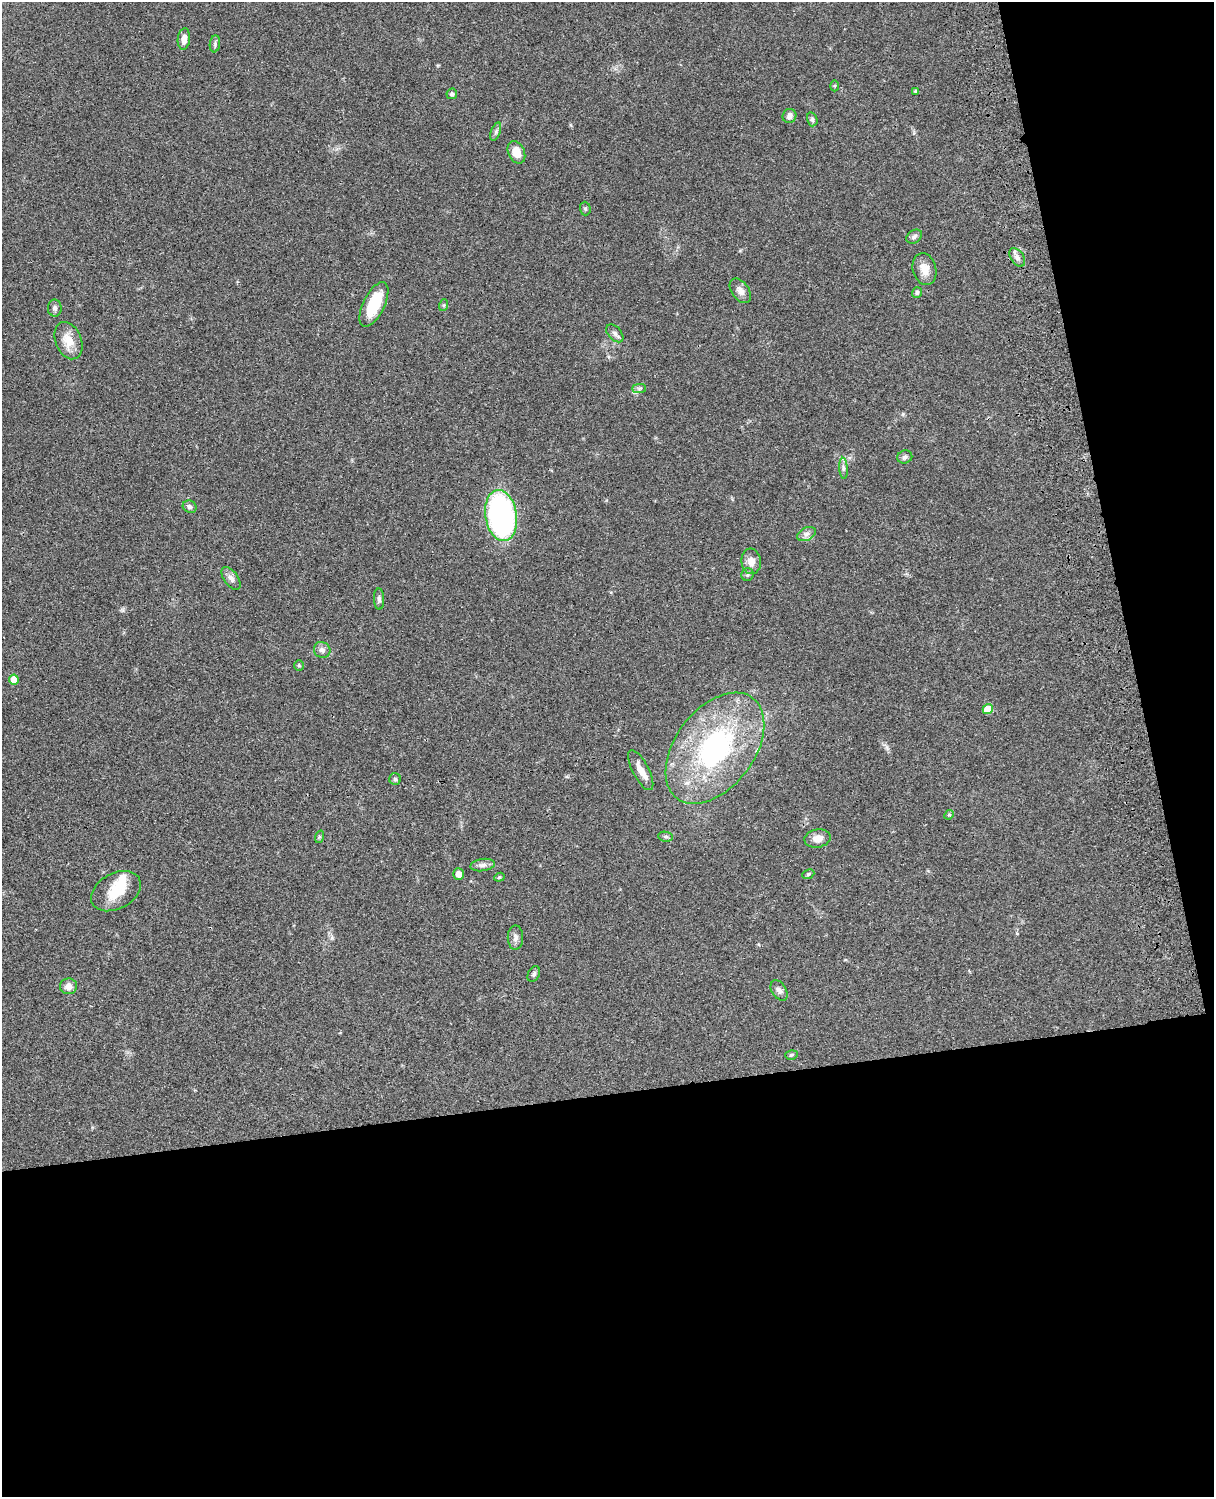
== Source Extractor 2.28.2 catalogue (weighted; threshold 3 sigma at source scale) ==
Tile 12 of 4 x 3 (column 4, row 3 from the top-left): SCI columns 3757-4968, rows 277-1771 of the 5086 x 4926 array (HDU 1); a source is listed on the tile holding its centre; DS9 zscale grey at full resolution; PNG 1216 x 1499 px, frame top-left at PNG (2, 2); each listed source drawn as its Kron ellipse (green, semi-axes under 4 px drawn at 4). Shown black and unused: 33% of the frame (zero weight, under 3 of 4 exposures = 6% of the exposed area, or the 3 px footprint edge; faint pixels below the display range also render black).
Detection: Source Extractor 2.28.2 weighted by HDU 2 'WHT'; one run over the whole footprint, this tile lists its part. Background 0.0781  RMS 0.0059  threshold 0.0264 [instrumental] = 3 sigma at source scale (4.5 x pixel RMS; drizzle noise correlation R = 1.50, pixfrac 1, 0.05/0.05 arcsec/px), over >= 5 px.
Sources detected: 53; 2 inside a brighter listed object's ellipse — not listed separately; the other 51 listed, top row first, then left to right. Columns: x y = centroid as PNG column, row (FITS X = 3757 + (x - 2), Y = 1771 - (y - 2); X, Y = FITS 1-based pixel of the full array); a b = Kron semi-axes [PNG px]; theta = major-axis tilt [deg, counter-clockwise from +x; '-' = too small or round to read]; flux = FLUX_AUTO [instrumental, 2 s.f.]
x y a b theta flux
184 39 11 6 83 4
215 44 8 5 83 1.3
835 86 5 3 - 0.64
916 91 4 3 - 1.1
452 94 5 5 - 1.5
789 116 7 6 - 2.8
812 119 7 5 -75 1.3
496 132 9 4 69 1.5
516 152 12 8 -64 7.9
585 209 7 5 -87 1.1
914 237 8 6 33 1.8
1017 257 10 6 -56 2.5
924 269 16 11 -74 6.4
740 291 14 8 -54 3.7
917 293 5 5 - 1.2
374 304 24 10 64 24
444 305 6 4 71 0.71
55 308 8 7 - 1.8
615 333 10 6 -48 2
68 341 19 13 -67 9.5
639 388 7 4 0 1.3
905 457 7 6 - 1.5
843 468 10 4 -86 1.6
190 507 7 6 - 1.7
501 515 26 15 -81 150
806 534 10 6 27 2.3
751 561 13 9 -84 4.8
747 574 6 6 - 1.1
231 578 13 7 -55 2.7
379 599 10 5 -89 1.6
322 650 8 7 - 2.4
299 666 5 5 - 0.83
14 679 5 5 - 8.6
988 709 5 5 - 13
715 748 63 39 53 110
641 770 22 8 -63 6.3
395 779 6 5 - 1.1
949 815 5 4 - 0.64
319 837 6 4 72 0.79
666 837 7 5 -7 1.1
817 838 13 9 10 4.7
483 865 12 6 8 2.3
459 874 6 5 - 3.9
808 874 6 4 23 0.84
499 877 5 4 - 0.76
116 891 27 17 29 15
515 938 12 7 89 2.5
534 974 8 5 63 1.4
69 986 8 8 - 3.9
779 990 11 7 -56 2.1
791 1055 6 4 16 0.95